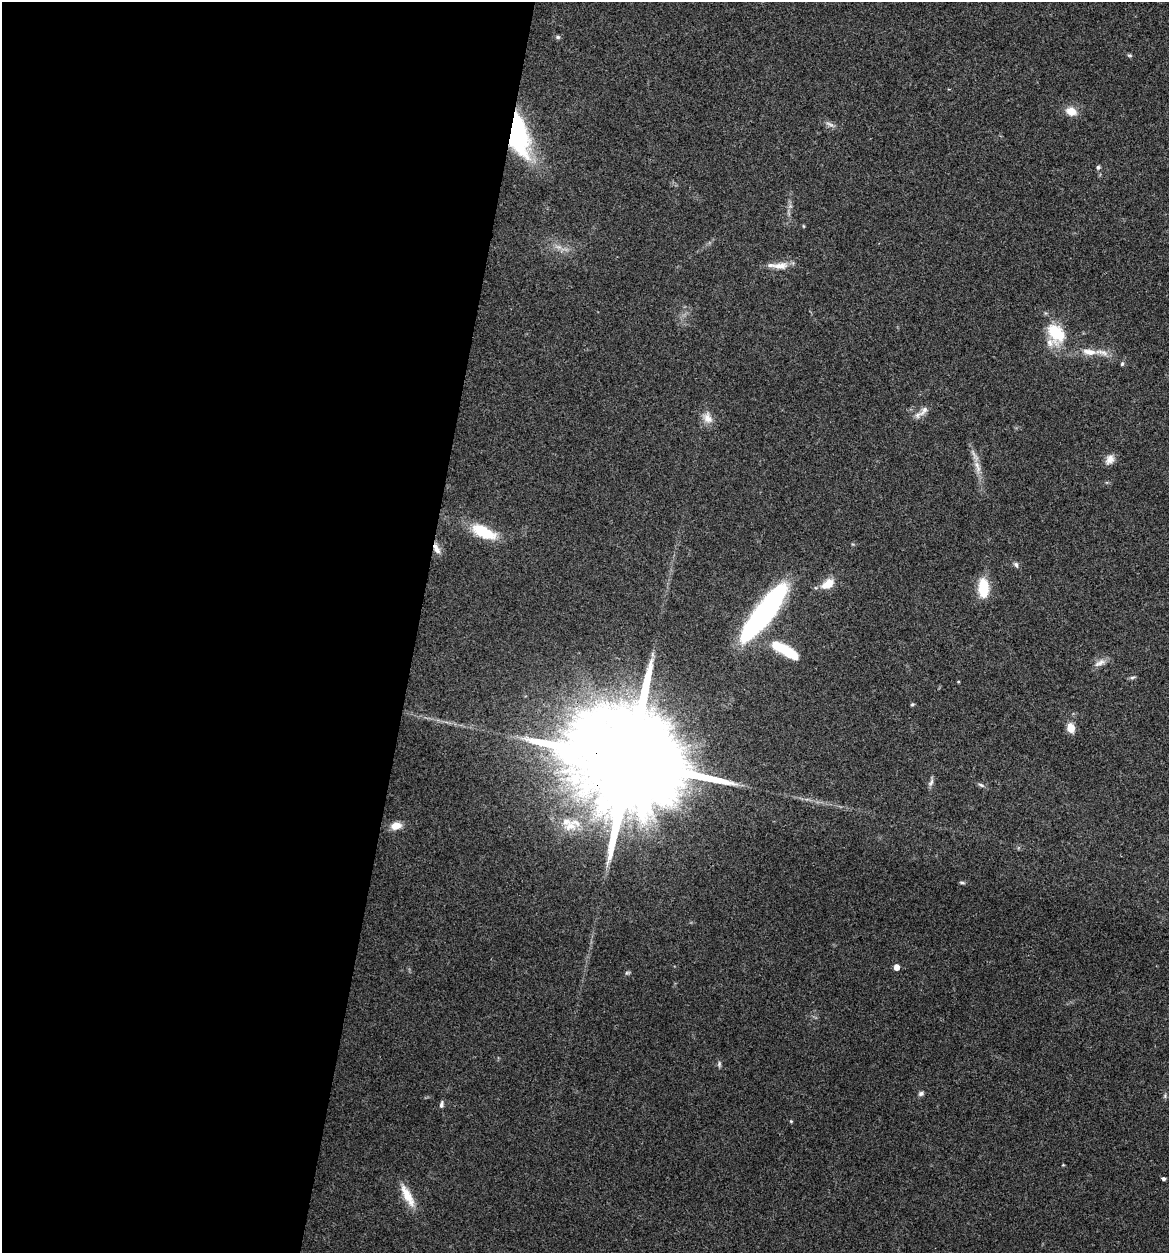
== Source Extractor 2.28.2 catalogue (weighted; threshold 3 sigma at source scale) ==
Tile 5 of 4 x 4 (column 1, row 2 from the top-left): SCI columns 122-1288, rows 2510-3760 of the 5032 x 5014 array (HDU 1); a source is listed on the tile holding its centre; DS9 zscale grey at full resolution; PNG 1171 x 1255 px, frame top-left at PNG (2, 2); no overlay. Shown black and unused: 36% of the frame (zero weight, under 3 of 4 exposures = <1% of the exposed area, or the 3 px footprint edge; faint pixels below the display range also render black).
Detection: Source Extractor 2.28.2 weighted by HDU 2 'WHT'; one run over the whole footprint, this tile lists its part. Background 0.0606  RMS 0.0053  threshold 0.0238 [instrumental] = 3 sigma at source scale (4.5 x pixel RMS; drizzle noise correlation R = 1.50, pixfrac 1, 0.05/0.05 arcsec/px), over >= 5 px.
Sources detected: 47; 1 inside a brighter object's white glare — not listed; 3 inside a brighter listed object's ellipse — not listed separately; the other 43 listed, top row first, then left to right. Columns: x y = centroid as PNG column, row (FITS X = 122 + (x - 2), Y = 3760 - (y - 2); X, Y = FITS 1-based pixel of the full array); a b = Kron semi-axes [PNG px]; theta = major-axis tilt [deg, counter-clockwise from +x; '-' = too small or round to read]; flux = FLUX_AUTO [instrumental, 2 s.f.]
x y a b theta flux
558 37 6 5 - 1
1130 55 7 4 -9 0.74
1071 111 12 9 -18 6.5
830 124 13 4 -27 1.9
518 134 48 19 -79 66
1098 167 6 5 - 1
803 226 5 3 - 0.46
558 247 9 6 -19 2.6
780 266 23 9 4 6.4
1056 333 28 19 -58 21
1089 352 21 8 -7 6.3
1122 364 6 4 73 0.86
924 410 17 8 50 3.8
707 418 16 11 -53 5.1
1110 459 13 10 66 3.7
977 465 11 7 -70 3.4
484 532 27 12 -25 21
436 549 15 7 -61 3.6
1016 565 8 6 -59 1.4
828 584 16 10 33 8.4
983 588 22 11 -88 15
764 612 64 15 52 130
787 651 29 10 -32 20
1100 663 17 7 30 3.3
1132 677 8 4 9 0.99
958 682 4 3 - 0.45
912 704 5 4 - 0.7
1071 728 9 7 -70 7.3
628 761 44 23 -15 27000
931 782 12 6 62 1.7
981 785 9 5 -17 1.3
396 826 12 8 12 6
570 827 20 15 12 10
962 882 8 3 -11 0.82
896 967 4 4 - 4.7
627 973 8 4 1 0.82
719 1064 8 5 83 1.1
921 1094 7 6 - 1.3
1165 1096 6 4 -73 0.79
442 1104 9 5 80 1.4
791 1121 4 3 - 0.6
1163 1179 4 3 - 1.1
407 1196 32 10 -62 10
Overlapping masked pixels (flux is a lower limit): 3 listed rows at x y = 518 134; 436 549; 628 761